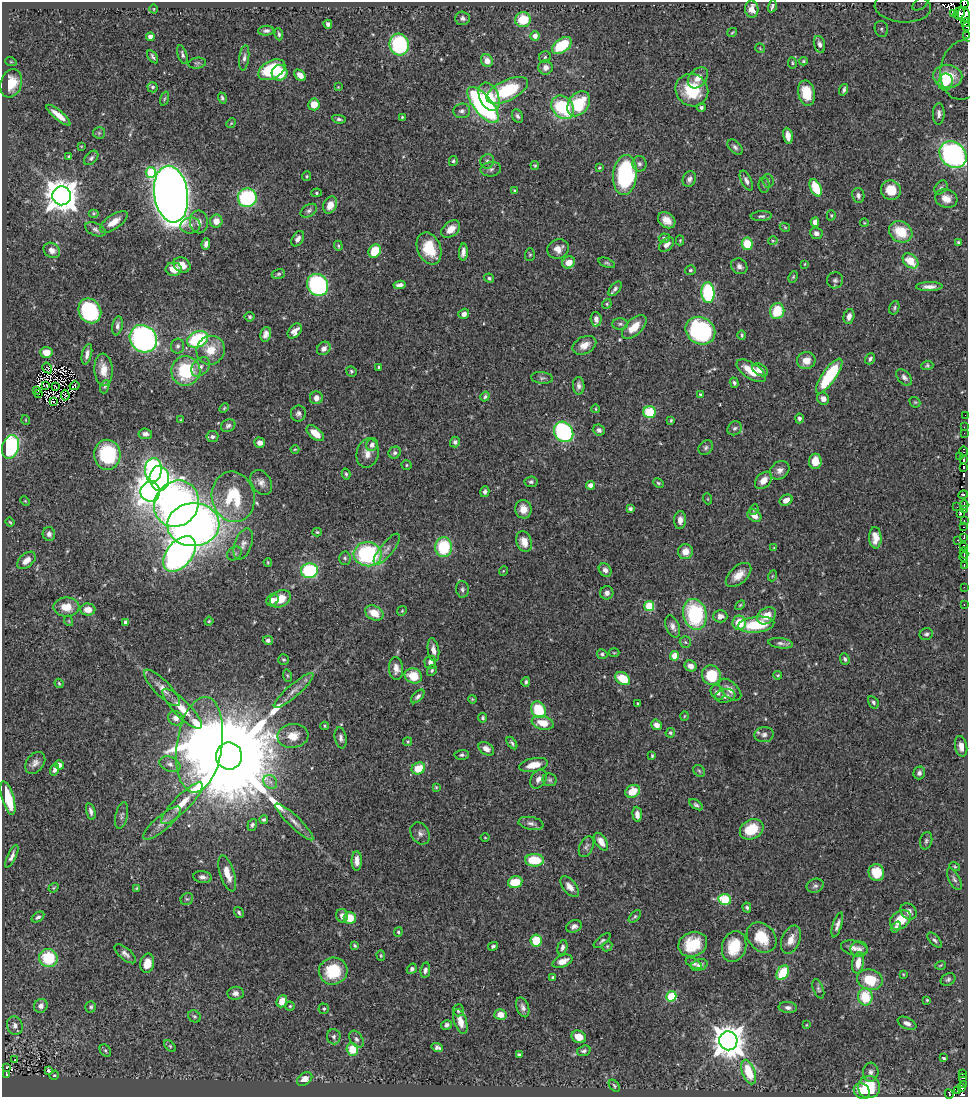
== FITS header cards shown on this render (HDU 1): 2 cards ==
NAXIS1  =                  966
NAXIS2  =                 1095

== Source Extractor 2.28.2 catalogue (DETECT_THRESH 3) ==
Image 966 x 1095 px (HDU 1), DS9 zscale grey, 1 PNG px = 1 image px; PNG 970 x 1099 px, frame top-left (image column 1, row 1095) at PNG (2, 2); each listed source drawn as its Kron ellipse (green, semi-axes under 4 px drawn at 4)
Background 0.709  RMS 0.018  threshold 0.0546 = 3 sigma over >= 5 px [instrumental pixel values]
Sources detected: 501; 11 with non-positive FLUX_AUTO (blend fragments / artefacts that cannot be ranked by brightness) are neither listed nor drawn; the other 490 listed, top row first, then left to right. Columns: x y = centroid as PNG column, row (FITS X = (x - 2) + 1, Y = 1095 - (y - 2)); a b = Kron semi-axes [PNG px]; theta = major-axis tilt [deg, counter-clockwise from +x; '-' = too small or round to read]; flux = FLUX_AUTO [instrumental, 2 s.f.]
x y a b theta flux
964 3 4 2 - 28
920 4 9 5 36 6
772 6 6 3 73 2.8
903 7 28 15 -4 49
154 9 4 3 - 0.96
752 9 8 6 -85 11
954 13 4 3 - 28
959 13 6 5 - 190
964 15 7 6 - 140
462 18 7 6 - 4
523 20 8 7 - 35
966 23 4 2 - 91
328 24 4 4 - 4.5
966 26 2 2 - 41
881 29 8 6 -73 3.6
266 31 8 5 3 3.9
732 32 5 3 - 1.3
279 34 6 4 -82 2.2
966 35 3 2 - 38
535 36 5 4 - 7.3
150 37 4 4 - 6.9
819 44 9 5 -75 5
399 45 11 9 -74 140
562 45 11 6 35 55
760 48 5 3 - 1.1
182 55 9 4 -73 3.1
153 57 7 3 -55 2.7
545 57 6 5 - 2.4
244 58 13 5 83 4.3
487 60 6 5 - 8.5
803 61 4 4 - 1.5
11 62 6 3 -18 1.2
197 63 9 5 8 2.8
792 63 5 3 - 1.4
546 67 7 7 - 7.3
272 70 14 9 29 70
963 70 30 22 82 60
279 73 8 7 - 36
300 75 6 4 -44 8.5
948 76 14 11 -7 50
698 78 12 8 49 12
946 82 8 7 - 15
11 83 14 10 72 23
153 87 5 5 - 2.8
338 87 2 2 - 0.85
507 90 22 10 26 76
692 90 17 15 -45 51
844 90 6 4 71 2.9
807 93 13 8 -79 29
489 97 15 9 -66 25
222 98 5 4 - 2.5
164 99 7 3 71 1.7
314 104 6 5 - 16
579 104 14 10 53 56
483 105 22 9 -51 280
563 107 13 10 -47 89
701 107 4 4 - 2.7
462 111 8 7 - 4.4
939 114 11 6 88 4.5
58 115 15 4 -39 13
517 116 7 5 -63 3.2
402 117 4 3 - 1.7
339 119 7 4 -8 2.6
231 123 5 4 - 1.4
99 133 6 6 - 2.7
788 136 8 4 -80 9.6
81 146 3 2 - 0.77
735 147 9 5 -45 3.7
953 154 15 12 -43 320
69 157 3 3 - 2.1
91 158 8 5 45 3.4
453 161 5 4 - 2.1
487 161 7 6 - 4.1
639 164 8 7 - 4.4
535 165 4 4 - 1.6
599 168 4 3 - 1.6
491 169 10 7 8 4.5
151 172 5 5 - 58
625 175 20 11 85 140
306 176 5 4 - 1.6
689 179 8 6 66 4.5
746 181 11 5 -64 4.9
768 181 6 5 - 2.5
764 185 8 5 -88 2.5
816 188 9 5 -64 45
941 188 8 5 48 2.7
891 190 10 9 - 22
514 191 4 4 - 1.6
317 193 5 4 - 2
171 194 28 17 -82 2300
858 195 7 6 - 4.1
62 196 9 9 - 2400
247 198 9 9 - 110
946 198 11 9 -16 11
330 205 9 6 68 13
309 211 9 6 31 3.4
93 213 5 4 - 1.8
831 215 5 4 - 1.7
761 216 11 5 3 3.1
667 220 9 7 -37 12
216 221 6 6 - 11
114 222 16 7 34 14
199 222 11 9 -84 8.2
815 222 5 4 - 7.2
864 223 4 3 - 0.95
190 226 10 8 8 6.4
785 227 5 4 - 1.3
95 229 11 6 -25 4.5
451 229 10 7 39 13
901 232 12 10 -31 34
816 233 6 5 - 5.7
664 238 6 4 -5 2.5
298 239 8 5 59 5.3
680 240 5 4 - 1.2
773 241 5 3 - 1.3
959 242 4 3 - 2
206 244 6 4 83 5.6
747 244 6 5 - 34
667 245 9 5 42 5.8
338 246 5 4 - 1.5
429 248 17 11 -67 39
558 249 11 9 23 11
52 250 8 7 - 7.8
375 251 7 6 - 32
463 252 8 4 87 6.1
530 255 6 5 - 1.9
910 261 9 6 -42 25
569 262 7 6 - 14
607 263 9 4 -22 2.2
805 264 3 2 - 0.94
182 265 9 7 -28 11
739 266 8 7 - 5.3
174 269 8 6 0 13
690 270 5 4 - 2.2
278 274 7 5 17 2.3
793 277 6 4 64 1.6
489 278 5 4 - 2.4
835 280 8 8 - 3.9
318 285 11 10 - 170
400 285 6 4 9 5.6
929 287 13 4 2 7.6
615 289 8 5 51 3.9
708 293 10 6 -86 120
607 304 5 4 - 1.7
894 308 7 5 71 2.2
90 311 13 11 -59 140
777 311 8 7 - 39
464 314 5 5 - 5.9
849 316 8 5 75 6.8
250 317 5 5 - 2.3
596 319 7 5 -87 6.9
620 324 8 5 1 2.9
117 326 9 5 80 3.8
634 327 15 8 44 22
295 331 8 6 48 8.2
700 331 15 13 -32 170
266 334 7 5 78 6.1
742 335 5 3 - 2
143 339 14 13 - 310
198 339 11 7 24 96
584 345 12 8 27 11
178 346 7 6 - 3.7
324 348 7 6 - 5.9
210 350 14 14 - 25
46 352 6 5 - 12
87 354 10 5 76 5.7
870 359 6 4 54 3.1
806 360 9 8 - 14
927 365 6 4 5 1.9
201 367 11 7 50 7.8
379 367 4 3 - 1.7
47 368 6 2 -57 1.3
103 370 16 9 -87 16
760 370 8 5 -31 9.2
186 371 15 14 - 78
351 371 5 5 - 1.9
751 371 17 7 -32 25
829 376 20 7 55 86
904 377 10 6 -47 4.9
542 378 11 6 -5 3.9
734 383 5 4 - 2.3
46 385 3 2 - 0.55
74 386 5 2 - 2.3
579 386 9 5 -88 4.8
55 387 3 2 - 1.2
105 387 7 4 69 1.9
37 390 2 2 - 0.96
39 394 2 2 - 2.5
65 395 5 2 - 0.98
701 395 4 4 - 3.4
485 397 5 4 - 2.5
316 398 6 6 - 8.2
823 399 6 5 - 7.7
54 401 3 2 - 1
915 402 6 4 -41 1.6
224 408 5 3 - 1.3
596 409 4 3 - 0.97
649 412 6 6 - 61
298 413 8 7 - 4.1
965 415 2 2 - 5
799 418 5 4 - 2.9
26 420 5 3 - 0.93
181 420 4 3 - 1.2
671 420 4 3 - 1.5
228 426 7 6 - 3.5
964 427 2 2 - 3.4
735 428 7 6 - 3.4
599 430 6 5 - 3.6
564 432 11 9 -53 160
315 433 10 5 -40 18
964 433 2 2 - 4
145 434 7 5 -6 5
212 437 6 5 - 3.3
455 442 5 5 - 4
260 443 5 5 - 6.8
372 445 6 5 - 5.2
10 447 12 8 74 120
706 448 8 6 47 3.3
295 449 4 3 - 1.2
964 451 5 3 - 3.7
368 453 15 11 77 12
395 453 6 5 - 3.2
107 455 15 13 -87 85
960 456 3 2 - 23
964 460 4 3 - 37
815 461 7 6 - 17
406 465 5 4 - 1.6
964 468 3 3 - 98
153 470 12 8 87 260
780 470 10 8 38 6.8
346 474 5 3 - 2.1
159 478 12 9 -86 180
763 480 10 7 45 12
261 482 13 9 -57 8
531 482 6 5 - 2.6
658 483 5 3 - 1.8
590 485 4 4 - 5.4
150 492 10 9 - 690
485 492 5 4 - 3.9
963 495 5 4 - 110
233 497 25 21 -76 72
708 499 5 3 - 1.2
786 500 7 5 28 8.9
25 501 5 4 - 1.3
176 504 24 21 54 610
964 505 5 2 - 42
957 507 2 2 - 0.66
523 509 9 8 - 13
630 509 4 4 - 3
754 509 5 3 - 1.4
964 510 2 2 - 9.7
960 514 3 3 - 66
754 516 7 5 -38 9.5
680 520 9 6 86 7.1
964 520 2 2 - 8.7
10 522 4 3 - 1.4
193 525 26 21 2 900
964 527 3 2 - 2.2
317 532 4 4 - 1.6
49 534 7 6 - 4.8
964 537 4 3 - 97
875 538 11 6 -87 12
957 540 3 2 - 19
524 542 10 7 -71 13
243 544 16 8 70 8.9
964 546 3 3 - 110
444 547 10 8 -90 65
774 548 4 2 - 0.77
387 549 19 6 51 8.6
685 552 7 7 - 12
964 553 5 3 - 120
179 554 20 12 50 560
234 554 8 6 36 3.2
368 554 14 12 -7 140
964 557 5 3 - 87
345 558 6 5 - 2.8
26 560 11 6 41 10
268 562 4 3 - 1.4
964 565 4 2 - 5.7
605 570 7 6 - 5.5
309 571 8 7 - 120
503 571 5 3 - 0.94
739 575 15 8 42 15
772 576 5 3 - 1.1
964 587 3 2 - 1.2
462 589 8 6 -82 3.1
607 593 6 6 - 6.1
280 599 11 8 29 21
272 600 6 5 - 6.4
740 605 6 3 45 1.4
964 605 3 2 - 5.2
649 606 5 5 - 59
66 607 13 9 -1 20
88 609 7 6 - 15
402 611 5 4 - 1.5
374 613 9 7 -28 18
695 614 15 11 -76 110
720 616 7 6 - 5.5
766 616 10 7 37 16
69 621 5 3 - 0.99
209 621 4 3 - 1.2
126 622 4 4 - 7.9
739 623 7 6 - 30
756 625 18 8 6 57
673 626 11 6 -67 6.2
926 634 7 6 - 2.7
268 640 5 4 - 3.1
685 642 6 5 - 2.4
781 643 12 5 -7 4
433 650 11 5 -80 7.2
614 653 5 3 - 1.2
602 654 5 5 - 2.6
675 656 4 4 - 27
845 659 6 4 -70 2.8
284 660 5 5 - 2.1
430 662 6 5 - 4.6
690 666 6 5 - 7.7
396 669 11 7 -88 8.3
432 670 6 4 60 2
287 675 6 4 -81 1.7
711 675 10 9 - 46
778 675 4 3 - 1.5
413 676 9 7 -21 28
623 679 8 5 -32 30
526 682 5 4 - 2.5
59 683 5 3 - 1.5
162 688 24 8 -45 12
730 689 13 7 -43 9
294 690 26 6 41 10
717 692 8 6 -53 4.9
418 696 8 4 45 3.4
725 696 10 6 8 5.6
472 699 4 3 - 1.2
873 702 7 4 -59 3
638 703 3 3 - 1.4
182 709 27 8 -45 21
539 710 9 6 -60 53
684 716 5 3 - 1
176 718 8 7 - 6.9
483 718 5 4 - 2.4
543 723 11 6 -12 20
656 725 5 5 - 6.8
325 726 4 3 - 1.6
670 733 5 4 - 2.3
764 735 10 7 6 4.8
293 736 15 12 7 19
341 738 10 6 -80 4.3
408 742 4 4 - 1.6
512 743 7 4 -55 2.6
200 745 48 22 82 710
961 746 10 6 -80 8
486 749 8 6 -34 7.6
462 755 7 5 4 2.7
229 756 13 13 - 48000
652 756 3 3 - 1.4
35 763 12 8 52 6.7
170 764 11 7 -22 5.5
59 765 5 4 - 4.7
534 765 14 6 11 17
418 768 7 5 24 28
54 770 6 4 69 4
699 771 6 5 - 2.2
919 773 6 5 - 4.6
538 779 10 7 54 6.4
550 780 7 6 - 2.8
270 782 7 6 - 4.9
436 787 3 3 - 1.2
633 791 8 6 29 23
8 798 17 6 -73 40
182 803 28 8 45 21
696 805 8 4 -32 2.8
91 811 8 4 -76 4.3
637 814 7 4 -85 6.8
122 815 13 6 78 4.6
264 820 4 4 - 2.2
294 822 26 6 -44 10
162 823 24 7 40 12
531 823 12 6 -11 5.1
252 825 6 4 70 2.7
752 829 12 9 28 40
420 833 12 9 -59 5.6
485 837 4 3 - 1.2
926 841 9 6 76 2.8
601 842 10 5 -58 11
586 847 11 6 66 3.5
12 856 12 4 64 4.6
534 860 9 6 -2 37
357 861 10 5 90 8.3
955 866 5 4 - 1.4
227 873 19 7 -72 18
876 873 8 7 - 28
203 877 9 6 -7 4.9
954 879 12 5 -62 3.6
515 882 7 6 - 28
815 886 9 7 22 3.9
570 887 12 6 -50 8.4
53 888 5 4 - 1.2
137 888 4 3 - 1.4
187 899 6 5 - 2.3
725 899 6 5 - 57
747 908 5 4 - 2.4
909 911 9 7 -46 6.2
239 912 6 4 -57 2.2
342 916 7 6 - 7.1
635 916 8 4 46 2.1
38 917 7 4 36 3
350 918 6 6 - 24
900 920 11 8 38 28
837 925 13 4 73 5.8
574 926 8 6 24 4.8
896 927 6 4 50 3.1
398 932 4 4 - 2.4
762 937 16 13 -46 33
536 940 6 5 - 40
791 940 15 9 68 12
934 940 9 5 -46 3
602 941 10 4 40 2.7
693 944 15 12 23 39
355 946 4 3 - 1.6
493 946 5 4 - 2.5
607 946 5 4 - 1.7
734 946 16 12 73 40
562 947 7 5 73 3.6
854 948 13 7 -13 7.1
859 949 9 8 - 5
125 954 13 6 -40 5.6
381 956 5 4 - 1.4
48 958 9 9 - 55
562 961 10 6 23 12
147 963 9 7 78 14
694 963 8 4 -28 3.3
858 963 11 6 81 13
699 965 8 5 17 5.4
940 965 5 3 - 1.2
412 969 5 4 - 3.4
425 970 8 4 81 4
333 971 14 13 - 52
783 973 8 5 57 47
903 974 3 3 - 1
553 977 4 3 - 2
948 979 8 6 25 2.8
870 980 13 10 -13 36
818 989 10 5 -70 2.8
235 993 8 6 5 5.8
671 996 5 5 - 72
865 997 8 7 - 41
927 1000 3 3 - 1.2
282 1001 6 5 - 13
41 1006 7 6 - 7.2
290 1006 4 4 - 1.6
91 1007 6 5 - 2.6
523 1007 10 6 -71 5.2
788 1007 9 5 -5 4.5
324 1009 5 5 - 2.1
458 1010 6 5 - 4.6
500 1015 6 5 - 13
194 1016 6 5 - 2.3
460 1021 13 6 -73 13
907 1023 10 5 -26 5.4
15 1025 9 7 -73 6.5
446 1025 5 4 - 3.6
806 1025 3 3 - 1.1
334 1037 7 6 - 3.4
579 1037 7 6 - 19
356 1039 9 6 -56 4.1
728 1041 9 9 - 2300
170 1046 7 4 -45 1.9
437 1047 6 4 -15 3.5
352 1049 6 5 - 28
105 1050 6 5 - 2.4
584 1051 7 5 17 2.9
519 1054 3 3 - 1.9
943 1057 3 3 - 4
15 1060 3 2 - 1.9
6 1067 3 2 - 11
48 1070 4 3 - 3.1
749 1072 13 6 -71 36
871 1072 9 7 85 4.9
6 1074 4 3 - 43
963 1074 4 2 - 1.8
54 1075 5 4 - 1.4
962 1078 3 2 - 6.2
305 1079 8 6 36 10
964 1084 3 2 - 9.2
614 1086 7 4 -51 1.9
869 1087 11 11 - 50
961 1088 4 3 - 31
862 1091 9 7 -42 12
958 1091 4 3 - 60
949 1094 5 3 - 18
At the frame edge (FLAGS 8, measured only in part): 8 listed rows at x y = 964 3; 920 4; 903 7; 966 23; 966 26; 966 35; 963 70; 949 1094
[11 non-positive-flux detections neither listed nor drawn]